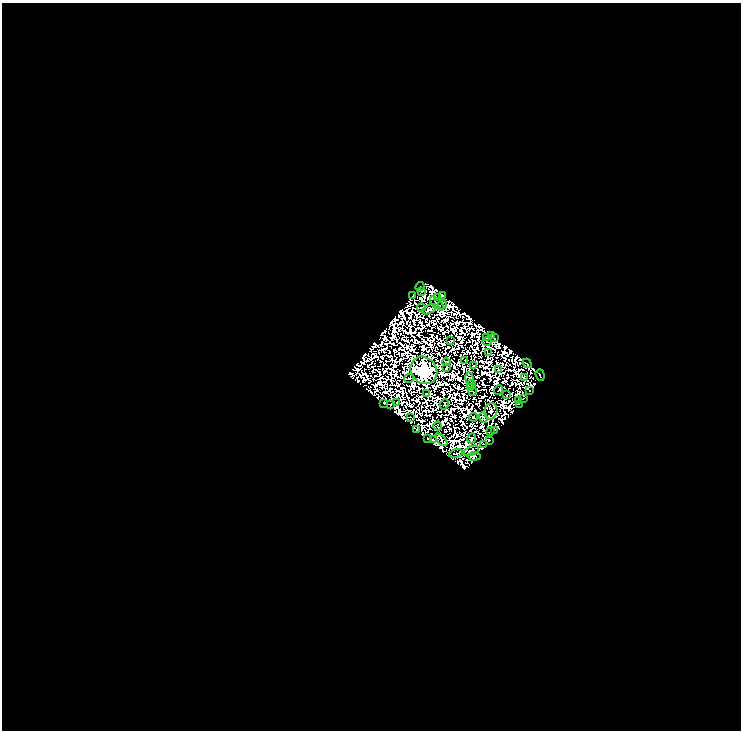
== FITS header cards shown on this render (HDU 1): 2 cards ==
NAXIS1  =                  739
NAXIS2  =                  728

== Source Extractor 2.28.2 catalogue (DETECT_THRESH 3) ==
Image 739 x 728 px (HDU 1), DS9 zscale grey, 1 PNG px = 1 image px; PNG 743 x 732 px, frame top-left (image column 1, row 728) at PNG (2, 3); each listed source drawn as its Kron ellipse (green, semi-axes under 4 px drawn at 4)
Background 0.0338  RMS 1.3e-05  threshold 3.79e-05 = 3 sigma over >= 5 px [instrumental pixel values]
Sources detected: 168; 111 with non-positive FLUX_AUTO (blend fragments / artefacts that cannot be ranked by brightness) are neither listed nor drawn; the other 57 listed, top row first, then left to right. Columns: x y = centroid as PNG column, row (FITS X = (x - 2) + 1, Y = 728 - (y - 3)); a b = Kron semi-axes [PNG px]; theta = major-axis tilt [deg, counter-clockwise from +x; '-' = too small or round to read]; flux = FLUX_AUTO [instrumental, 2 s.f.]
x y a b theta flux
420 287 5 2 - 0.22
422 291 3 2 - 0.4
413 295 3 2 - 1.2
442 295 3 3 - 0.33
437 297 4 2 - 0.17
437 303 9 2 -45 1.4
442 304 5 2 - 1.5
421 307 4 2 - 2.6
429 309 8 3 25 1.1
491 335 3 2 - 2
486 338 4 2 - 0.16
494 338 3 2 - 1.1
451 341 2 2 - 1.1
487 342 5 2 - 0.37
489 353 3 2 - 0.82
465 360 3 2 - 0.62
446 362 4 2 - 0.52
527 363 5 2 - 1.2
473 366 2 2 - 0.74
446 368 3 2 - 1.7
424 370 14 12 -49 1800
498 370 2 2 - 0.47
540 375 6 2 -72 0.76
409 378 5 2 - 1
524 378 3 2 - 1.8
470 379 6 3 -81 1.1
472 384 5 2 - 0.26
470 388 3 2 - 1.1
499 390 5 2 - 1
473 391 4 2 - 0.35
530 391 3 2 - 1.2
426 394 3 2 - 0.37
506 395 2 2 - 0.41
523 399 4 2 - 0.13
518 401 3 2 - 0.77
397 402 3 2 - 1.3
384 403 3 3 - 1.2
444 404 5 2 - 0.56
519 404 3 2 - 0.22
390 405 2 2 - 0.99
491 411 8 6 79 6.7
410 417 2 2 - 0.91
473 417 4 3 - 1.7
483 418 5 3 - 0.61
438 426 4 2 - 0.055
417 430 4 2 - 1.2
495 431 2 2 - 0.032
490 432 2 2 - 1.2
472 438 5 3 - 0.51
428 439 4 3 - 3.4
433 440 4 2 - 0.24
441 440 7 2 -49 2.3
489 440 3 2 - 1.4
484 444 3 2 - 1.7
471 451 8 4 22 3.3
456 453 7 2 13 2.3
474 456 6 4 4 6.7
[111 non-positive-flux detections neither listed nor drawn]